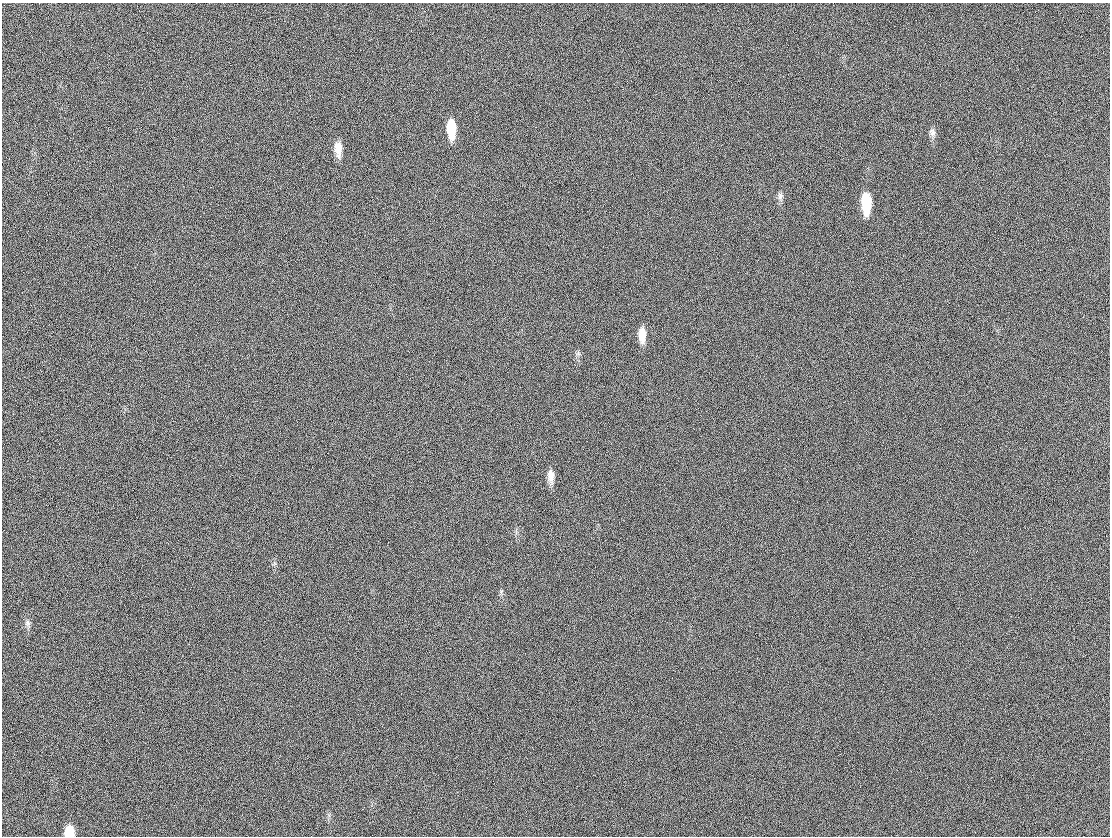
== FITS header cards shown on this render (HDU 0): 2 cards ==
NAXIS1  =                 1108
NAXIS2  =                  834

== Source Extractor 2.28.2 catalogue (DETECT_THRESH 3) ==
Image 1108 x 834 px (HDU 0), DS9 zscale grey, 1 PNG px = 1 image px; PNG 1112 x 838 px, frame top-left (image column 1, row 834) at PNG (2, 3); no overlay
Background 34.5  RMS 27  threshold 80.3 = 3 sigma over >= 5 px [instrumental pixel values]
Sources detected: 13; all 13 listed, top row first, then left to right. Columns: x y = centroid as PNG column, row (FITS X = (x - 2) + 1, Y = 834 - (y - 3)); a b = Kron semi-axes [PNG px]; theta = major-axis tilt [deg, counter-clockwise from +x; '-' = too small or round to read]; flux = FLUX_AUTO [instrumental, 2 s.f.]
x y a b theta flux
451 129 18 8 -89 52000
932 132 10 8 -71 7700
338 149 17 8 -87 22000
9 158 2 2 - 880
780 196 10 7 73 6800
866 203 19 8 -89 71000
642 335 17 7 -89 23000
578 354 9 4 13 3300
551 476 16 8 -88 16000
501 592 7 4 59 3000
28 623 9 6 -62 5500
1006 633 2 2 - 3600
69 832 10 8 88 34000
At the frame edge (FLAGS 8, measured only in part): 1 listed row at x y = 69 832